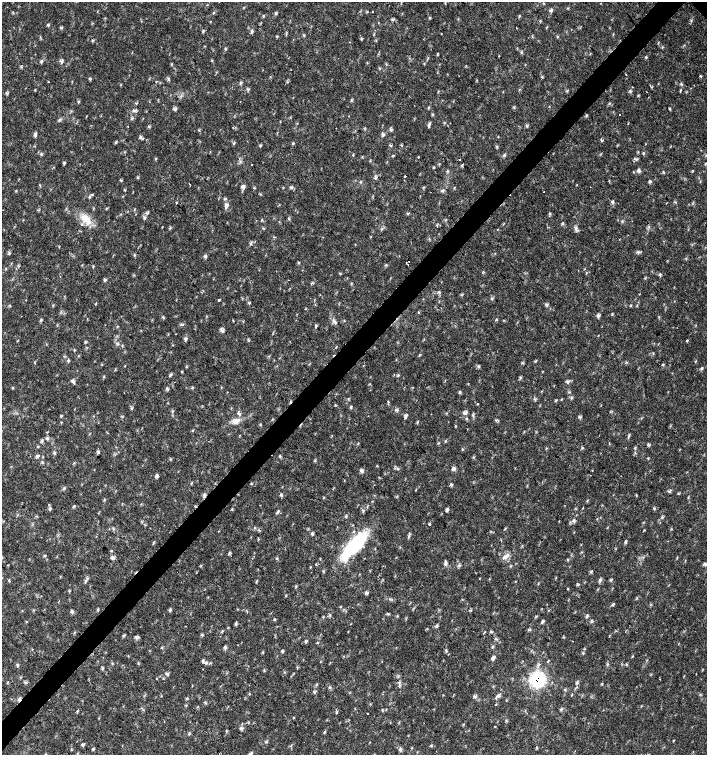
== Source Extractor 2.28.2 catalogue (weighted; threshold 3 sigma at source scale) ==
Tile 7 of 4 x 4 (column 3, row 2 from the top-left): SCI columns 3044-4453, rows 3013-4517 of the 6023 x 6029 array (HDU 1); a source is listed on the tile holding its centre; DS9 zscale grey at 2 x 2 block average (1 PNG px = mean of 2 x 2 image px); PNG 709 x 757 px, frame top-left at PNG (2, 2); no overlay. Shown black and unused: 4% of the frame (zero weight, under 2 of 3 exposures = <1% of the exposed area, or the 3 px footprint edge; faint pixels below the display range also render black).
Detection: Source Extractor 2.28.2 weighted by HDU 2 'WHT'; one run over the whole footprint, this tile lists its part. Background 0.018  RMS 0.0031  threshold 0.0141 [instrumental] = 3 sigma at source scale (4.5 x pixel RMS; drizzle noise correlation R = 1.50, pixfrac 1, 0.0396/0.0396 arcsec/px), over >= 5 px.
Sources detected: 295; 8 cosmic-ray / hot-pixel residue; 2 long thin detections or spike segments (spike, bleed or trail) — not listed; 5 inside a brighter listed object's ellipse — not listed separately; the other 280 listed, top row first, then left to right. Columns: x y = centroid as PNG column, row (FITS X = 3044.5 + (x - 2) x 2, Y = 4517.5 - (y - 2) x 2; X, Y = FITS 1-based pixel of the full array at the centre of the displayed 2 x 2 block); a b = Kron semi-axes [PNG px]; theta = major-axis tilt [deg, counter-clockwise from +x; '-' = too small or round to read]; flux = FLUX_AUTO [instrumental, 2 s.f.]
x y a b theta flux
207 5 2 2 - 0.41
551 11 5 2 - 1
214 12 4 2 - 0.6
373 12 2 2 - 0.57
275 14 4 3 - 0.99
263 15 3 2 - 0.52
393 19 5 4 - 1.1
61 28 4 3 - 0.89
516 28 2 2 - 0.56
203 31 3 3 - 0.81
251 31 6 3 64 1.2
304 35 3 2 - 0.53
532 37 3 2 - 0.55
557 37 3 2 - 0.57
361 39 3 2 - 0.56
92 40 3 2 - 0.54
225 48 4 2 - 0.75
521 52 3 3 - 0.77
438 54 2 2 - 3
499 56 2 2 - 0.36
646 57 3 3 - 0.78
62 61 5 3 - 1.4
172 64 3 2 - 0.53
380 68 4 2 - 0.58
626 75 2 2 - 1.2
701 76 3 2 - 0.54
168 79 6 2 -56 0.96
48 82 2 2 - 0.88
241 83 4 3 - 0.96
681 84 4 3 - 0.81
680 90 5 2 - 0.66
7 93 5 3 - 0.84
351 100 4 2 - 0.65
78 102 4 3 - 0.75
136 103 3 2 - 0.49
429 107 4 2 - 0.62
175 109 5 4 - 1.4
670 109 5 2 - 0.64
135 110 4 3 - 1.2
586 115 3 3 - 0.68
620 115 2 2 - 0.74
86 116 3 2 - 0.34
59 120 5 3 - 1.1
429 125 6 3 68 1.4
527 126 4 2 - 0.75
336 128 2 2 - 0.24
365 128 4 2 - 0.6
199 130 4 2 - 0.66
391 130 4 3 - 0.97
35 134 6 4 77 1.5
383 135 6 3 -28 1.4
143 138 3 2 - 0.57
601 140 5 2 - 0.61
116 142 4 3 - 0.81
293 143 3 3 - 0.73
233 144 3 2 - 0.54
261 145 4 2 - 0.64
391 145 4 2 - 0.58
401 145 4 2 - 0.49
643 153 4 2 - 0.64
504 155 3 2 - 0.76
706 155 3 2 - 0.6
418 157 2 2 - 0.48
459 160 2 2 - 2.5
634 161 2 2 - 0.45
64 163 5 3 - 0.88
252 164 2 2 - 0.35
462 164 4 2 - 0.8
705 164 4 2 - 0.49
447 171 4 2 - 0.67
639 171 5 3 - 1.7
692 171 5 2 - 0.39
664 172 3 2 - 0.54
405 176 2 2 - 1.4
138 178 4 2 - 0.65
375 178 4 4 - 1.1
650 181 4 3 - 1
361 182 3 2 - 0.58
189 184 2 2 - 1
243 187 6 5 - 2.2
424 187 3 2 - 0.51
291 188 4 3 - 1.2
125 190 3 2 - 0.55
16 191 3 3 - 0.52
443 191 7 3 22 1.2
544 192 2 2 - 0.77
92 195 2 2 - 2
176 202 2 2 - 1.1
612 202 6 4 -64 1.5
227 205 8 5 76 2.7
148 213 5 2 - 0.65
549 213 5 2 - 0.64
407 214 3 3 - 0.75
85 218 16 10 -34 10
144 218 5 3 - 1.1
289 218 3 3 - 0.76
261 220 4 2 - 0.45
622 221 4 3 - 0.78
563 223 3 3 - 0.92
576 229 5 2 - 1.3
59 246 3 2 - 0.41
134 255 4 2 - 0.61
205 257 6 3 -22 1.1
406 263 2 2 - 1.2
386 265 3 2 - 0.54
18 266 3 2 - 0.5
660 274 4 3 - 0.98
645 278 3 2 - 0.54
104 280 6 3 -70 0.95
312 283 5 2 - 0.82
26 300 2 2 - 0.48
219 300 2 2 - 29
249 303 4 2 - 0.75
546 305 6 3 -26 1.3
630 306 3 2 - 0.52
598 315 6 4 -46 1.5
163 317 4 3 - 0.96
41 320 4 3 - 1
333 320 5 4 - 1.8
233 321 2 2 - 1
182 324 4 2 - 0.81
316 325 4 3 - 0.98
222 330 6 4 -44 1.9
176 334 2 2 - 0.34
186 339 5 3 - 1.5
687 341 3 2 - 0.59
117 344 5 3 - 1.3
269 356 2 2 - 0.66
68 360 5 3 - 1
522 363 4 2 - 0.65
663 365 4 2 - 0.61
125 366 3 2 - 0.36
479 366 4 3 - 1
702 368 6 3 51 0.98
170 375 5 3 - 0.93
73 381 6 3 -37 1.7
567 382 5 5 - 1.4
13 388 3 3 - 0.61
168 389 4 2 - 0.82
460 392 5 2 - 0.72
571 398 4 2 - 0.73
348 399 4 2 - 0.5
561 399 3 2 - 0.41
556 400 4 3 - 0.7
388 402 3 2 - 0.73
477 404 3 2 - 0.35
335 405 3 3 - 0.57
351 407 3 3 - 0.89
132 408 3 3 - 0.79
397 409 4 3 - 1.6
173 411 3 2 - 0.66
465 413 6 4 1 2
239 414 6 4 -29 1.5
61 415 3 2 - 0.62
406 416 6 3 64 1.3
579 417 5 3 - 1
236 421 11 6 28 4.7
417 422 3 2 - 0.62
260 424 3 2 - 0.52
46 432 2 2 - 1.3
629 435 7 2 70 0.98
48 439 4 2 - 0.53
41 441 4 3 - 0.9
648 445 5 3 - 0.94
546 448 3 2 - 0.49
635 448 4 3 - 0.8
462 449 4 2 - 0.56
98 452 4 3 - 1.4
55 453 4 3 - 0.84
37 456 5 4 - 1.3
280 456 4 3 - 0.82
398 469 4 3 - 1
454 469 5 4 - 1.9
362 470 5 3 - 1.8
592 471 2 2 - 0.27
156 476 4 4 - 1.7
451 484 4 3 - 1.1
64 489 3 2 - 0.64
669 491 6 3 27 1.2
204 495 5 4 - 1.7
281 495 4 3 - 1.1
323 497 3 2 - 0.46
587 501 3 2 - 0.55
74 506 4 3 - 0.73
50 508 5 3 - 1.3
654 508 3 3 - 0.79
447 510 5 3 - 1.2
363 511 4 3 - 0.93
278 512 7 3 56 1.1
559 521 2 2 - 0.32
573 521 6 5 - 1.6
429 524 2 2 - 5.8
259 530 3 2 - 0.63
312 534 5 3 - 1
409 536 3 2 - 0.51
625 542 4 3 - 1
153 543 4 2 - 0.61
354 545 27 10 47 75
111 551 3 2 - 0.56
229 554 4 3 - 0.9
45 555 3 2 - 0.59
505 557 10 5 36 3.7
113 558 5 4 - 1.8
277 558 4 2 - 0.67
568 559 3 2 - 0.62
446 563 9 3 -83 1.7
705 564 4 3 - 1.7
8 565 3 2 - 0.37
591 571 5 3 - 0.85
600 580 6 4 58 1.6
85 581 5 3 - 1.3
256 581 4 2 - 0.57
568 588 2 2 - 0.64
366 593 5 3 - 1.5
286 595 5 2 - 0.43
613 604 4 3 - 0.85
98 610 4 2 - 0.64
170 610 4 3 - 1.1
247 611 3 2 - 0.46
72 612 4 2 - 0.92
388 614 4 3 - 0.86
587 615 5 3 - 1.1
275 619 4 2 - 0.65
26 621 2 2 - 0.49
542 622 5 3 - 1.4
235 623 5 2 - 0.81
185 626 2 2 - 0.43
616 631 2 2 - 0.55
74 632 3 2 - 0.53
222 632 4 3 - 0.68
348 632 3 2 - 0.31
484 632 4 2 - 0.52
491 632 4 3 - 0.75
124 635 4 3 - 0.86
202 635 4 2 - 0.71
137 637 5 4 - 1.5
573 641 2 2 - 0.63
318 643 3 2 - 0.46
162 647 4 2 - 0.56
225 647 5 4 - 1.4
493 647 4 3 - 0.8
32 649 3 2 - 0.53
282 651 5 3 - 0.89
446 651 3 2 - 0.66
632 656 4 2 - 0.57
493 658 5 4 - 2.1
206 663 5 3 - 1.4
626 664 3 3 - 0.58
167 674 6 3 -22 1.1
156 679 2 2 - 0.43
660 679 2 2 - 0.47
537 680 7 7 - 84
25 682 5 2 - 0.85
399 682 3 2 - 0.74
577 683 4 3 - 1
330 687 4 3 - 0.75
314 692 4 3 - 0.91
249 694 3 2 - 0.49
498 695 6 3 -53 1.2
161 696 2 2 - 0.41
475 696 6 4 35 1.6
19 699 5 4 - 1.8
205 703 4 2 - 0.78
496 704 3 2 - 0.47
562 709 3 3 - 0.85
77 711 5 2 - 0.76
367 713 2 2 - 0.57
293 718 3 2 - 0.47
463 724 4 2 - 0.56
495 726 2 2 - 1
241 728 5 3 - 1.1
324 732 4 3 - 0.69
266 742 4 2 - 0.67
82 745 4 4 - 1.2
431 745 3 3 - 0.62
412 748 4 2 - 0.35
537 748 4 3 - 0.66
93 749 3 3 - 0.92
400 749 5 3 - 1.4
250 754 6 3 -36 1.1
Overlapping masked pixels (flux is a lower limit): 3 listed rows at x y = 204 495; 537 680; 19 699
Isophote crosses this tile's border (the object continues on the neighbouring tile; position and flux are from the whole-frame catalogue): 2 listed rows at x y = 706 155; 250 754
Diffuse or blended objects may show on this block-average render without a row.